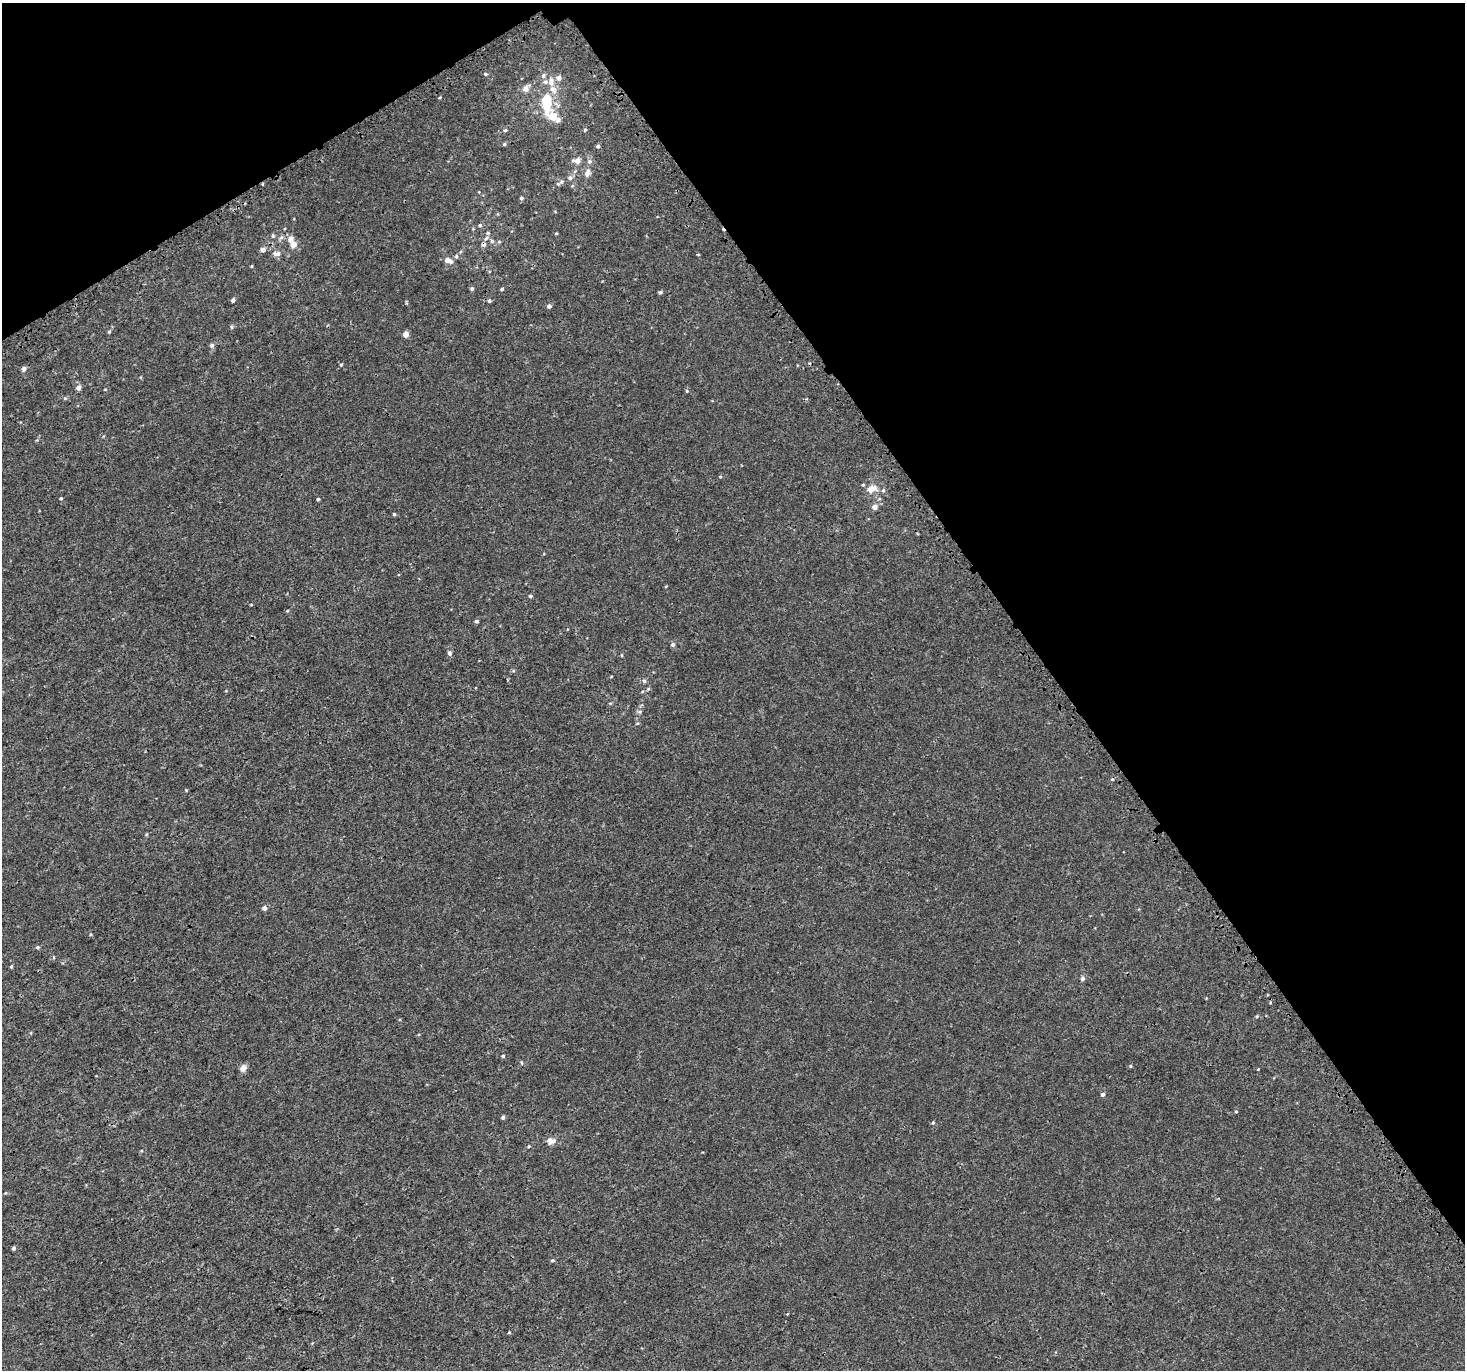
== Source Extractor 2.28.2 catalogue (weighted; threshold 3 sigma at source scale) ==
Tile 3 of 4 x 4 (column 3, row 1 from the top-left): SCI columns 3082-4544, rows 4344-5711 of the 6079 x 5979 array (HDU 1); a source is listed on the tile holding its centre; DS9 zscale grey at full resolution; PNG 1467 x 1372 px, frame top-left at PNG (2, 3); no overlay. Shown black and unused: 33% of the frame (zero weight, under 3 of 4 exposures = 5% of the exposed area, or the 3 px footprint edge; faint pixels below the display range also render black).
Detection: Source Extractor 2.28.2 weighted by HDU 2 'WHT'; one run over the whole footprint, this tile lists its part. Background 3.67e-04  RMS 0.0013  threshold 0.00591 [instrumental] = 3 sigma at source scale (4.5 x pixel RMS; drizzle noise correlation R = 1.50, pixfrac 1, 0.0396/0.0396 arcsec/px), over >= 5 px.
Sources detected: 95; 1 inside a brighter object's white glare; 3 cosmic-ray / hot-pixel residue — not listed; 8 inside a brighter listed object's ellipse — not listed separately; the other 83 listed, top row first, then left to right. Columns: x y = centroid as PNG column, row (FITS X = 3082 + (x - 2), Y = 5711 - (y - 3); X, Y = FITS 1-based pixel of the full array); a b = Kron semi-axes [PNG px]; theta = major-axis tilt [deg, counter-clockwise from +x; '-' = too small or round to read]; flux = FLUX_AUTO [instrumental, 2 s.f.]
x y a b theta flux
485 74 5 4 - 0.17
543 76 6 6 - 0.31
558 78 6 6 - 0.61
526 89 7 6 - 0.89
553 89 13 8 -55 0.95
546 101 7 6 - 4.2
550 116 20 12 -36 2.2
505 130 5 4 - 0.18
585 130 5 4 - 0.16
504 144 5 4 - 0.19
598 146 5 4 - 0.27
577 161 9 6 -4 0.85
587 173 13 7 68 0.7
570 178 7 6 - 0.38
561 182 8 6 29 0.35
521 198 4 4 - 0.21
480 225 6 5 - 0.25
556 233 4 3 - 0.12
273 236 6 5 - 0.17
281 237 8 5 51 0.32
486 238 7 4 45 0.25
492 241 5 5 - 0.25
293 244 7 6 - 0.9
263 250 5 5 - 0.56
276 254 11 6 -4 0.64
456 256 5 4 - 0.22
447 260 8 7 - 0.53
252 266 4 3 - 0.1
472 289 5 4 - 0.24
502 289 4 4 - 0.18
660 292 4 4 - 0.24
233 300 4 4 - 0.33
489 301 5 5 - 0.24
549 306 4 4 - 0.38
109 332 5 4 - 0.17
406 334 4 4 - 1.1
212 345 6 6 - 0.31
341 365 4 3 - 0.15
24 369 5 5 - 0.44
78 388 5 5 - 0.59
687 391 5 3 - 0.13
65 398 5 4 - 0.15
720 477 5 3 - 0.11
863 485 4 4 - 0.14
871 489 11 7 17 1.6
883 490 6 5 - 0.24
61 498 4 3 - 0.15
318 499 3 3 - 0.17
874 507 5 5 - 0.64
394 514 4 4 - 0.15
666 586 4 3 - 0.11
530 596 5 3 - 0.21
251 605 4 2 - 0.1
287 611 5 3 - 0.11
476 621 4 4 - 0.24
673 645 5 5 - 0.32
449 653 7 5 -76 0.33
622 655 4 3 - 0.12
644 681 6 5 - 0.25
648 689 6 4 45 0.17
640 712 7 6 - 0.28
186 790 4 4 - 0.1
146 834 5 4 - 0.15
264 908 5 5 - 0.52
91 934 4 3 - 0.1
37 947 5 4 - 0.17
11 966 4 3 - 0.15
1082 978 5 4 - 0.4
1257 1016 5 3 - 0.14
503 1056 4 4 - 0.21
522 1063 5 3 - 0.13
1130 1066 4 4 - 0.13
243 1068 5 4 - 1.5
1258 1069 3 2 - 0.083
1102 1094 5 5 - 0.31
1236 1111 4 4 - 0.12
503 1117 4 4 - 0.28
933 1123 5 4 - 0.17
550 1140 10 7 -88 0.61
529 1146 4 3 - 0.11
14 1248 4 4 - 0.21
552 1260 6 4 19 0.15
509 1332 4 3 - 0.11
Unlisted compact peaks at least as high as the median listed source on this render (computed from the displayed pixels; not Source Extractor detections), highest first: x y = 232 327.